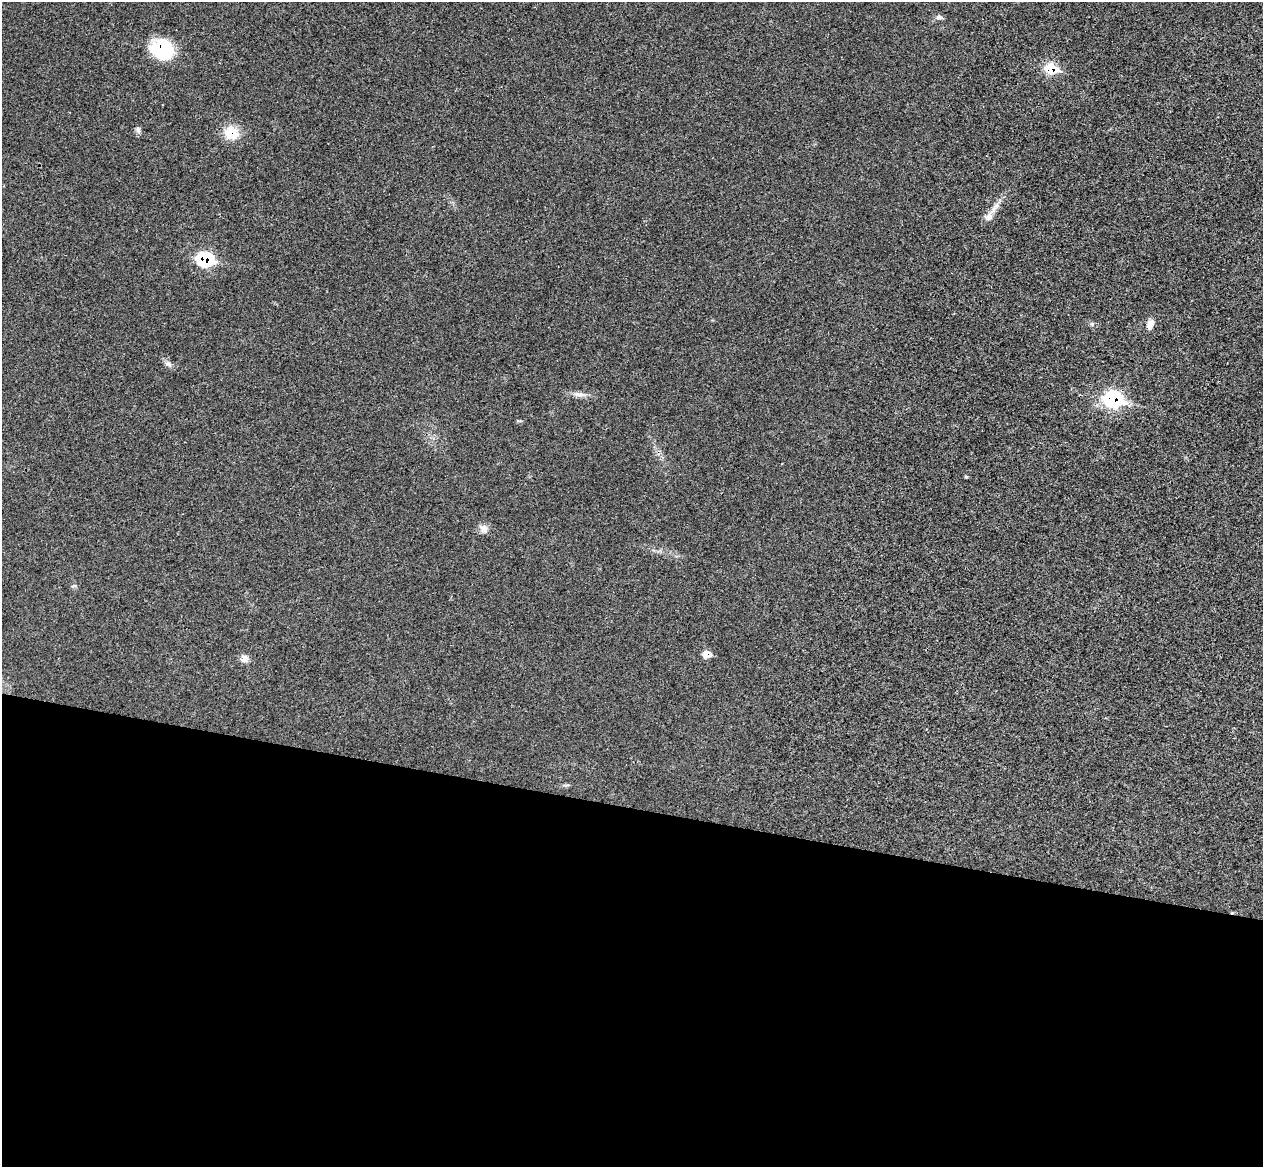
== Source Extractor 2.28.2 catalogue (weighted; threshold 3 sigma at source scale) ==
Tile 14 of 4 x 4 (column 2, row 4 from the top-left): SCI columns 1281-2541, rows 302-1466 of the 5084 x 5145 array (HDU 1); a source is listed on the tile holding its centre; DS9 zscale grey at full resolution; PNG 1265 x 1169 px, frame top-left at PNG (2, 2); no overlay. Shown black and unused: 31% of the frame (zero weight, under 3 of 4 exposures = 6% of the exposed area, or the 3 px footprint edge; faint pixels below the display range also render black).
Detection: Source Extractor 2.28.2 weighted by HDU 2 'WHT'; one run over the whole footprint, this tile lists its part. Background 0.0253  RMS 0.0061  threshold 0.0274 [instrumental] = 3 sigma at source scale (4.5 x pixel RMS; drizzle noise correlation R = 1.50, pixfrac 1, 0.05/0.05 arcsec/px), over >= 5 px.
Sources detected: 16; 1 inside a brighter listed object's ellipse — not listed separately; the other 15 listed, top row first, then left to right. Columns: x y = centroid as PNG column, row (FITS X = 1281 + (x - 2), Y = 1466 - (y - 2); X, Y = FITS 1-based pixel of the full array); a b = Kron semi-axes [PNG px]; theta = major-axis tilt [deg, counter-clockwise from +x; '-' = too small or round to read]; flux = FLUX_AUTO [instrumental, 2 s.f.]
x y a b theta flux
939 17 10 6 -6 1.7
163 49 22 19 -22 36
1051 69 9 8 - 22
138 130 9 6 -88 1.7
231 133 17 15 -30 13
989 216 14 9 48 4
205 259 11 9 -10 40
1092 324 7 4 -1 1
1150 324 13 8 64 3.6
168 364 10 7 -34 2.3
579 394 17 7 -5 3.6
1113 399 10 8 -13 100
484 528 12 10 -46 3.4
707 654 8 8 - 5.3
245 659 9 8 - 3.3
Overlapping masked pixels (flux is a lower limit): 6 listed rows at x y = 163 49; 1051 69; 231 133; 205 259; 1113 399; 707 654